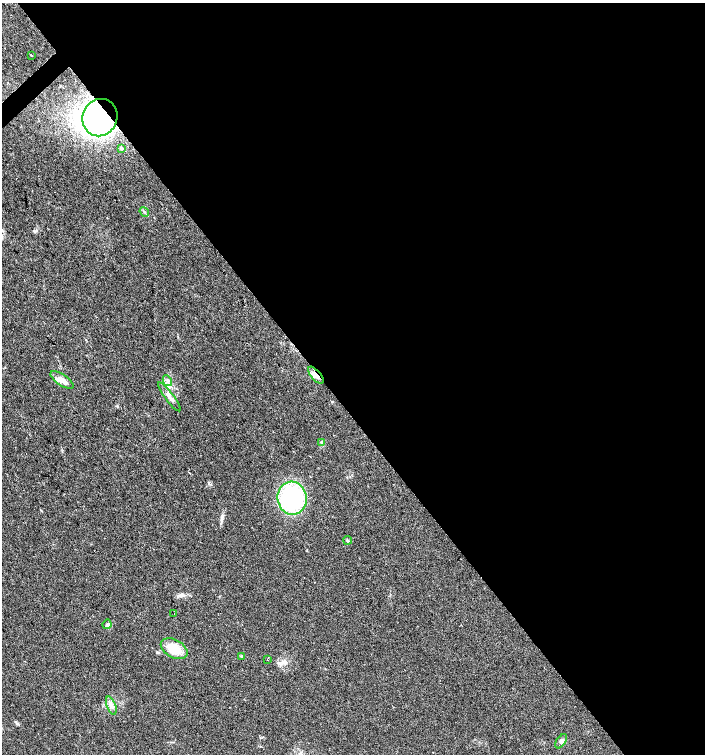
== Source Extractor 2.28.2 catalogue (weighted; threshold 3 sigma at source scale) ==
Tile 8 of 4 x 4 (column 4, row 2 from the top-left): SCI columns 4364-5769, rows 3011-4513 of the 5979 x 6015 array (HDU 1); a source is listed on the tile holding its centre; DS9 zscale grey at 2 x 2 block average (1 PNG px = mean of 2 x 2 image px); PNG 707 x 756 px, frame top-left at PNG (2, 3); each listed source drawn as its Kron ellipse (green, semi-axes under 4 px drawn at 4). Shown black and unused: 55% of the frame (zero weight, under 2 of 3 exposures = <1% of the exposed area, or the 3 px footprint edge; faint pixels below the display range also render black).
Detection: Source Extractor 2.28.2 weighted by HDU 2 'WHT'; one run over the whole footprint, this tile lists its part. Background 0.0447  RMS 0.0057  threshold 0.0256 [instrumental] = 3 sigma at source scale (4.5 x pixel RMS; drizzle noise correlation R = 1.50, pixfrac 1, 0.0396/0.0396 arcsec/px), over >= 5 px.
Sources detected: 20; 1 cosmic-ray / hot-pixel residue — neither listed nor drawn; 1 inside a brighter listed object's ellipse — not listed separately; the other 18 listed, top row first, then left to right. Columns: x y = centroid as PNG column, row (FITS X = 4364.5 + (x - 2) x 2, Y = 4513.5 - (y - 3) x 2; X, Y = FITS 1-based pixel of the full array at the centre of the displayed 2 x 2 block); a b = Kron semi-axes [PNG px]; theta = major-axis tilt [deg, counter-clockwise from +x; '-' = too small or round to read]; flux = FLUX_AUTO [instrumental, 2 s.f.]
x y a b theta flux
31 55 2 2 - 3.8
100 118 19 17 64 590
121 148 4 2 - 1.3
144 212 5 3 - 2
316 375 10 4 -50 7.7
62 380 13 5 -34 9.5
167 381 6 4 -61 3.8
169 397 18 4 -53 7.1
321 443 3 3 - 1.6
292 498 16 14 -83 130
348 540 4 3 - 1.6
174 613 2 2 - 0.64
107 624 5 3 - 2.2
174 649 14 9 -29 32
241 656 3 3 - 1.2
267 659 2 2 - 1.2
111 706 9 4 -69 5.9
561 741 8 4 55 4.1
Overlapping masked pixels (flux is a lower limit): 2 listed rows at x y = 100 118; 316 375
Diffuse or blended objects may show on this block-average render without a row.